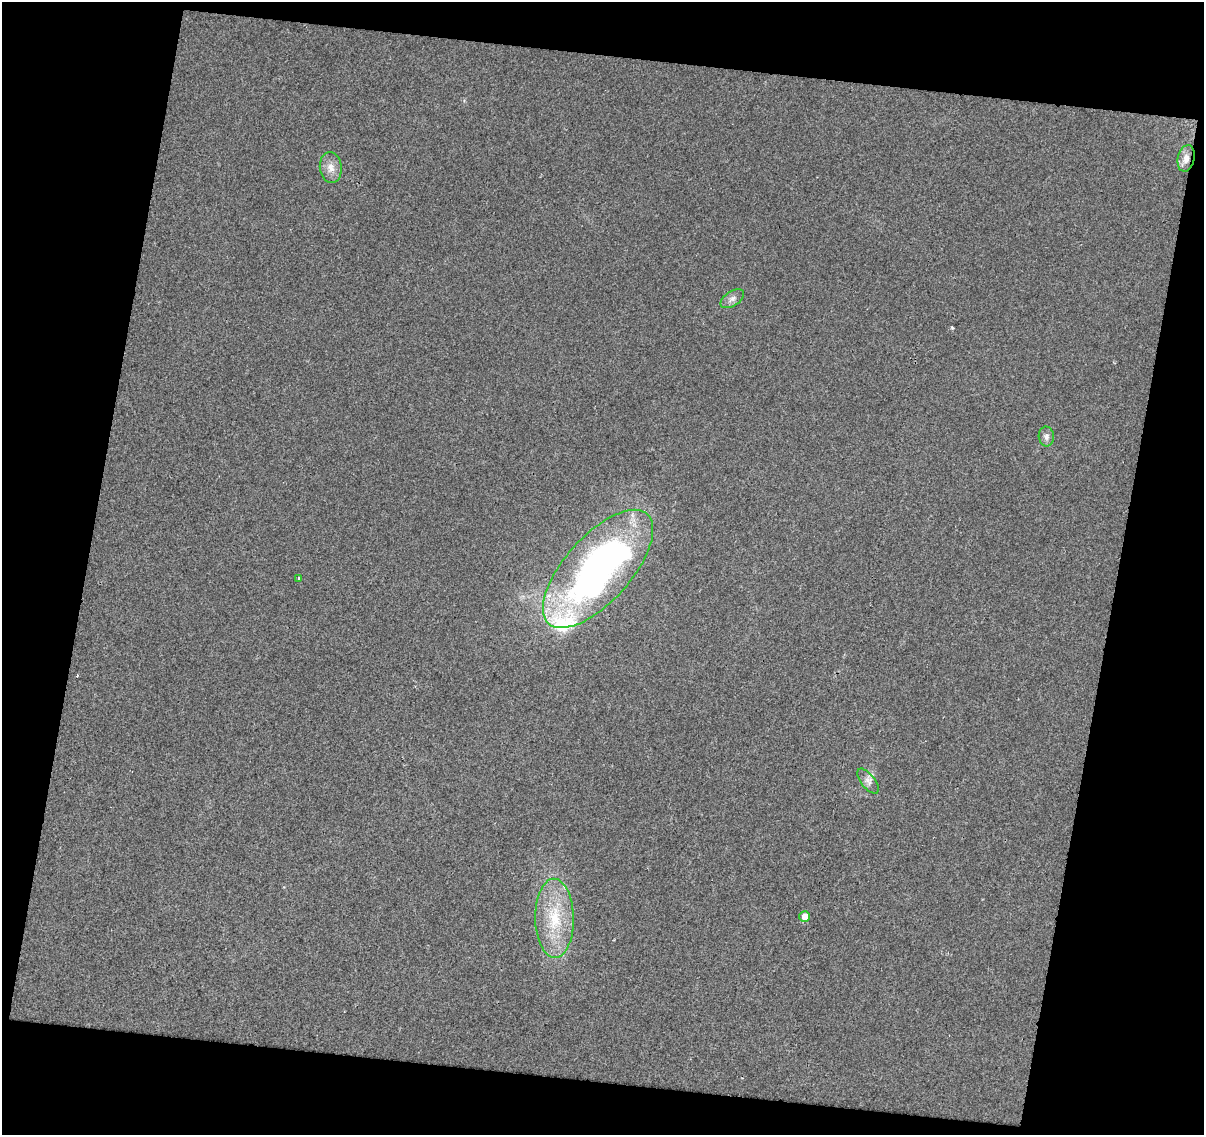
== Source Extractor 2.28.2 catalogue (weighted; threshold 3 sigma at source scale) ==
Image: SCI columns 1-1202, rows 59-1191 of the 1202 x 1247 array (HDU 1 of 3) = the unmasked area's bounding box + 8 px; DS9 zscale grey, full resolution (1 PNG px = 1 image px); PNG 1206 x 1137 px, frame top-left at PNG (2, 2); each listed source drawn as its Kron ellipse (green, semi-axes under 4 px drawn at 4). Shown black and unused: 24% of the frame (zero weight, under 2 of 3 exposures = <1% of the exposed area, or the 3 px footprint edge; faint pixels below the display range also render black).
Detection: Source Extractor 2.28.2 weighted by HDU 2 'WHT'. Background 0.0346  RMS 0.0081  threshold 0.0367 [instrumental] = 3 sigma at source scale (4.5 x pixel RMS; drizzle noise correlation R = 1.50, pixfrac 1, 0.0396/0.0396 arcsec/px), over >= 5 px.
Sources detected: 13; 2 inside a brighter object's white glare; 1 cosmic-ray / hot-pixel residue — neither listed nor drawn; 1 inside a brighter listed object's ellipse — not listed separately; the other 9 listed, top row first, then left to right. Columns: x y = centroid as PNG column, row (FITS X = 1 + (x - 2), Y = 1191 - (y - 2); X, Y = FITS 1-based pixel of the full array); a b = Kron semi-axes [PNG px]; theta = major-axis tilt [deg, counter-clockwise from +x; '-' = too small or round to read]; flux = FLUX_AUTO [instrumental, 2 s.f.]
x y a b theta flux
1186 158 13 8 78 6.7
331 168 16 11 -83 7.8
732 299 13 7 32 4.1
1046 436 10 7 -86 3.6
598 569 74 33 48 410
299 578 3 3 - 2.1
868 781 15 6 -51 4.4
805 916 5 5 - 6.1
554 918 39 19 -89 41
Overlapping masked pixels (flux is a lower limit): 1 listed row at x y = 1186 158